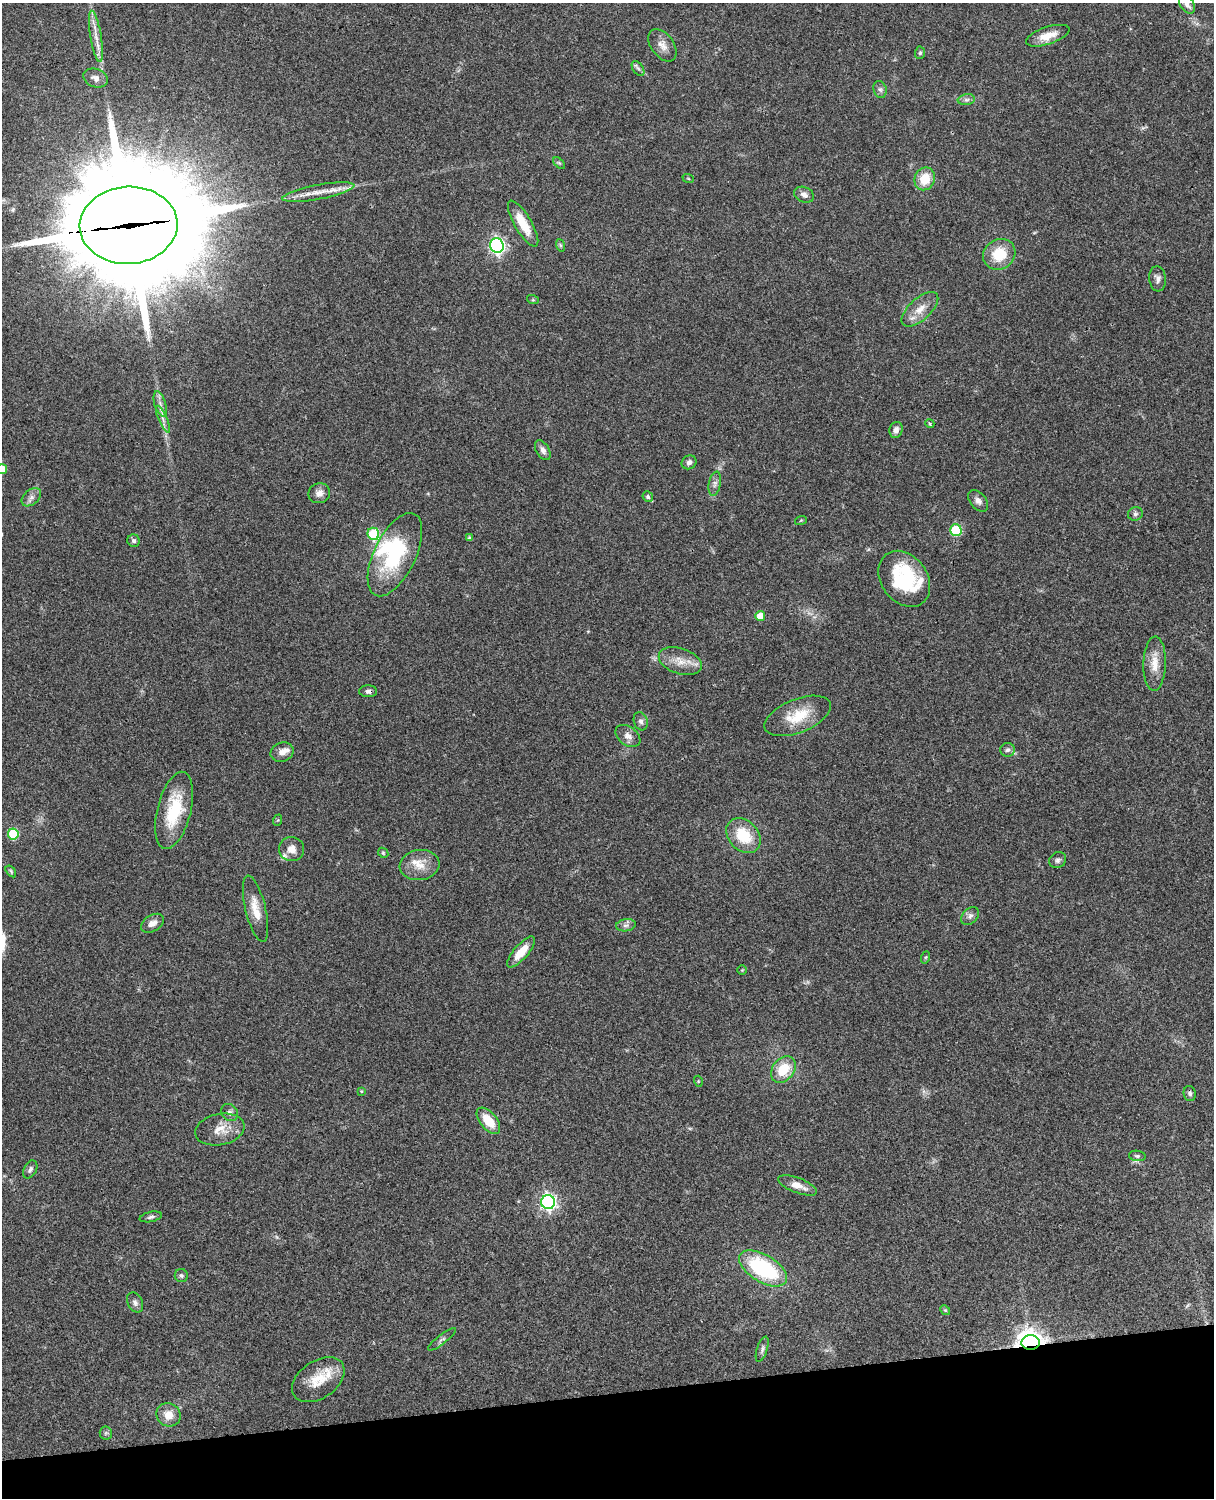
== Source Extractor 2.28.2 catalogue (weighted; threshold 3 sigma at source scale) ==
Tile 10 of 4 x 3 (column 2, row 3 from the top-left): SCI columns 1333-2544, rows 277-1772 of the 5087 x 4926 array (HDU 1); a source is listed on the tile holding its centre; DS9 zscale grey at full resolution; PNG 1216 x 1500 px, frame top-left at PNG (2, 3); each listed source drawn as its Kron ellipse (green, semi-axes under 4 px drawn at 4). Shown black and unused: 7% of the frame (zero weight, under 3 of 4 exposures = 6% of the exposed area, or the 3 px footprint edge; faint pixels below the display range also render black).
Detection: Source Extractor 2.28.2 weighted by HDU 2 'WHT'; one run over the whole footprint, this tile lists its part. Background 0.0762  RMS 0.0058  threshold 0.0259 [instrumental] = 3 sigma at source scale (4.5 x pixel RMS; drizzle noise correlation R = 1.50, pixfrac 1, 0.05/0.05 arcsec/px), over >= 5 px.
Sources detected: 95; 1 inside a brighter object's white glare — neither listed nor drawn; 5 inside a brighter listed object's ellipse — not listed separately; the other 89 listed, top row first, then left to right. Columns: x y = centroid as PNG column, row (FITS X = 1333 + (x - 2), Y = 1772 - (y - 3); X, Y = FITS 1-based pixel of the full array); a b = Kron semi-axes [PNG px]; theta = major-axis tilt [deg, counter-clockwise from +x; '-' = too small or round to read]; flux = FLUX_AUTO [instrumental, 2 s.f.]
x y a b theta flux
1187 5 10 6 -51 2.8
96 36 26 5 -81 5.9
1048 36 23 8 18 8.2
662 45 18 11 -54 5
920 53 6 5 - 0.97
638 68 8 5 -55 1.3
96 78 13 9 -20 3.4
880 89 9 6 -74 1.7
966 100 9 5 6 1.6
559 163 7 4 -44 0.79
688 178 6 3 -20 0.6
925 179 12 10 67 12
318 192 36 7 11 9.3
804 195 10 7 -24 2.8
523 224 26 8 -60 12
129 225 49 38 3 18000
497 245 7 7 - 150
560 245 6 4 -71 0.85
999 254 17 15 33 17
1158 279 13 8 -85 2.7
533 300 6 4 -18 0.63
920 309 23 10 42 7.8
160 404 13 5 -73 3
163 419 14 4 -67 2.6
930 424 5 4 - 0.68
896 430 8 6 73 2.4
543 450 11 6 -59 2.6
689 462 8 6 31 2
2 469 5 5 - 9.1
715 484 12 6 79 2.3
319 493 11 10 - 3.6
31 497 11 7 42 2.7
648 497 5 5 - 1.1
978 501 12 7 -49 2.8
1135 514 7 6 - 1.6
801 520 6 3 19 0.57
956 530 6 5 - 39
373 534 6 5 - 34
469 538 4 4 - 1.2
134 541 6 6 - 1.4
395 555 45 21 64 48
904 579 30 23 -53 42
760 616 5 5 - 8.1
680 661 22 12 -18 8.7
1155 664 27 11 88 8.7
368 691 9 6 2 2
798 716 35 17 21 18
641 721 9 7 -69 1.8
628 736 14 9 -36 3.8
1008 750 7 7 - 1.9
282 752 12 9 24 3.8
174 810 39 16 76 29
278 820 6 3 70 0.65
13 834 5 5 - 31
743 836 19 15 -47 20
291 849 12 12 - 5.4
383 853 6 4 -45 0.7
1058 860 9 7 38 1.8
420 865 20 15 7 9
11 871 7 4 -53 0.82
255 909 34 10 -76 9.6
970 916 10 7 45 2.3
152 923 12 8 30 3.7
626 925 10 6 10 2.1
521 952 19 7 49 9.2
926 957 6 4 71 0.76
742 970 5 5 - 0.63
783 1070 14 10 50 15
698 1081 5 3 - 0.46
361 1091 3 3 - 0.49
1190 1093 8 6 -79 1.5
229 1113 9 8 - 2.2
488 1121 16 8 -51 12
220 1129 25 15 11 9.3
1137 1156 8 5 -7 1.3
30 1169 10 6 61 1.8
798 1185 21 7 -20 6.6
548 1202 7 7 - 180
151 1217 11 5 12 1.5
763 1268 27 13 -31 56
181 1276 6 6 - 1.3
135 1302 11 7 -63 2.2
945 1310 5 4 - 0.71
442 1339 17 4 38 1.9
1031 1343 9 7 -1 520
762 1349 13 5 72 1.7
318 1380 29 18 34 14
168 1415 12 11 - 7
106 1433 6 6 - 1.2
Overlapping masked pixels (flux is a lower limit): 3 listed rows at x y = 129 225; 368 691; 1031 1343
Isophote crosses this tile's border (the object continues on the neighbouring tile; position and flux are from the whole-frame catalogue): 3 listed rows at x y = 1187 5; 129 225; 2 469